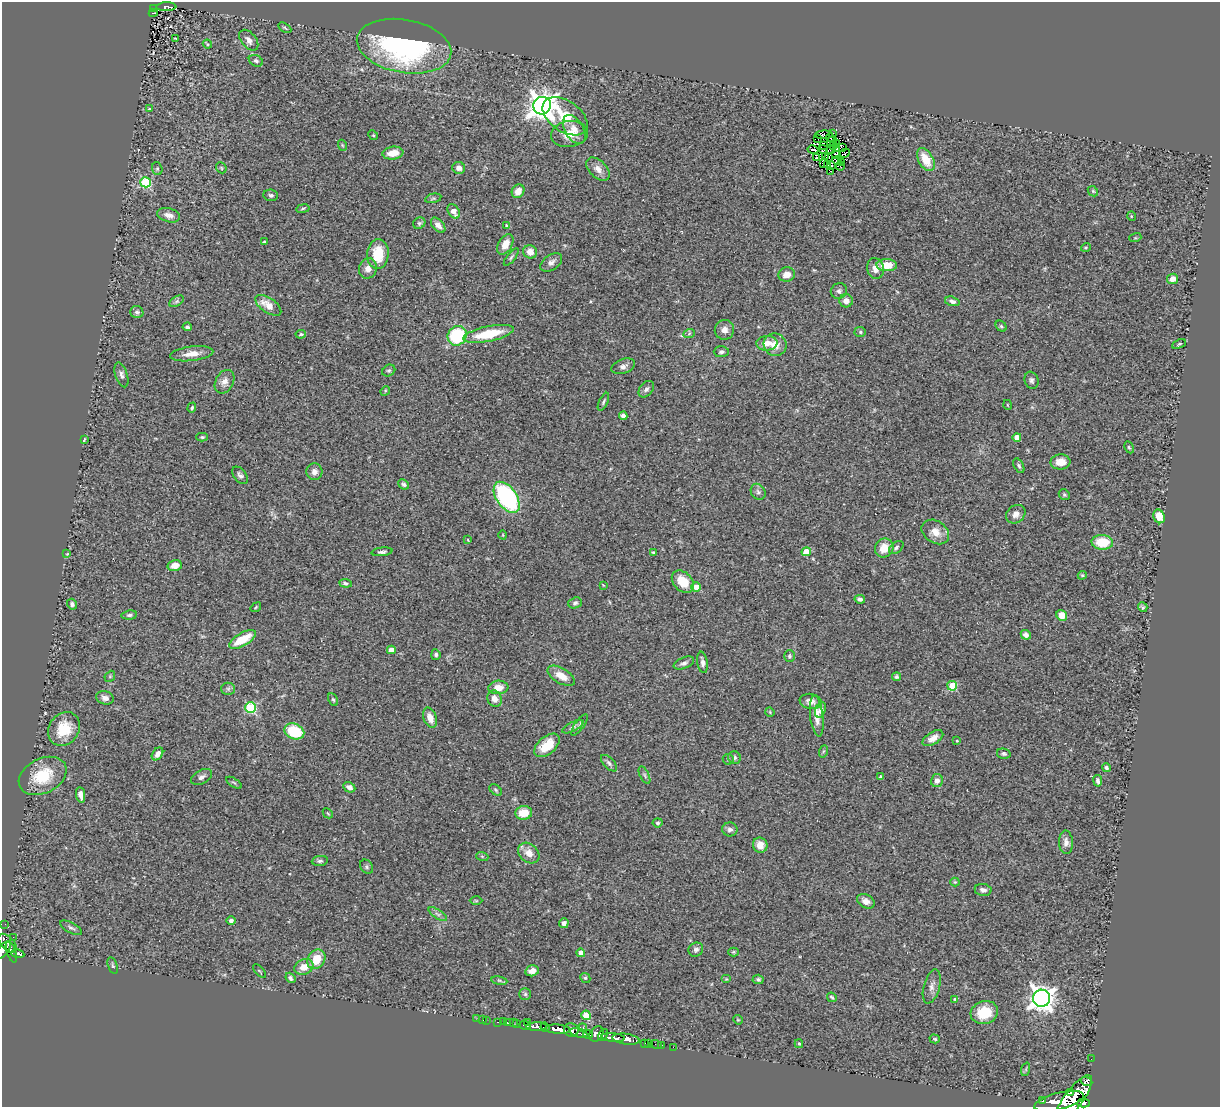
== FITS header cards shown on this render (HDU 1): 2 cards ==
NAXIS1  =                 1218
NAXIS2  =                 1105

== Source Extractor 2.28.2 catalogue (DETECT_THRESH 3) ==
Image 1218 x 1105 px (HDU 1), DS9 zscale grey, 1 PNG px = 1 image px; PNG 1222 x 1109 px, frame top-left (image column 1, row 1105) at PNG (2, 2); each listed source drawn as its Kron ellipse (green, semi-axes under 4 px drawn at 4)
Background 0.886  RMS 0.067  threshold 0.2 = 3 sigma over >= 5 px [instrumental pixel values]
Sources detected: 271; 5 with non-positive FLUX_AUTO (blend fragments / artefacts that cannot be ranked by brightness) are neither listed nor drawn; the other 266 listed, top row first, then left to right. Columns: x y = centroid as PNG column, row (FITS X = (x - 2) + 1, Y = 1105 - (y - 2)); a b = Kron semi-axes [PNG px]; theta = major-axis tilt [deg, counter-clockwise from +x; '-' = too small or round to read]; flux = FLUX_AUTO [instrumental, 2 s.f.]
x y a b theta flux
166 7 10 4 2 180
154 8 4 3 - 1900
153 13 4 2 - 53
285 28 7 3 -30 5.5
175 38 3 2 - 3.8
249 40 12 7 -51 23
207 44 5 3 - 4.8
404 46 48 26 -10 990
256 61 7 5 -27 11
542 106 9 8 - 5500
149 109 4 4 - 5.5
565 116 25 15 -35 180
574 129 16 9 -60 43
569 134 19 13 8 77
832 134 3 2 - 2.4
373 135 5 4 - 4.9
824 135 9 3 2 2.3
830 138 4 2 - 2.4
818 139 2 2 - 4
832 141 5 4 - 8
837 144 3 2 - 5.3
342 145 5 3 - 4.1
824 145 3 2 - 2.1
834 145 3 2 - 0.9
842 148 3 2 - 3.4
823 149 4 2 - 4
831 149 4 2 - 4.5
836 149 3 2 - 4.4
813 150 5 2 - 9.3
393 153 10 6 6 55
845 153 5 2 - 1.4
836 154 3 2 - 5.3
825 157 3 2 - 0.1
829 157 2 2 - 2.5
816 158 3 2 - 2.3
926 160 12 7 -60 94
837 161 5 2 - 4.3
841 163 3 2 - 1.3
823 164 3 2 - 5.2
827 164 3 2 - 5.6
831 165 4 3 - 4.3
840 166 4 2 - 4.9
221 168 6 4 -48 5.2
459 168 6 6 - 19
157 169 6 5 - 6.9
598 169 14 8 -45 33
830 171 2 2 - 4.3
146 182 5 5 - 340
518 191 7 6 - 42
1093 191 6 4 -45 5.9
271 195 7 5 -8 9.6
433 198 8 4 13 8
303 209 7 3 9 5.9
454 211 8 5 -58 45
169 215 12 6 -14 27
1131 216 5 3 - 3.3
419 223 6 5 - 8.7
438 225 9 5 -48 24
506 225 4 3 - 5.2
1135 238 6 4 17 4.9
264 242 3 3 - 6.8
505 244 11 7 60 46
1086 247 5 3 - 4.3
530 252 7 6 - 37
378 254 15 10 86 120
511 257 10 4 52 8.8
551 262 12 7 35 20
887 265 10 6 -1 80
875 268 10 8 -76 32
368 269 10 9 - 35
787 274 8 7 - 41
1173 279 6 5 - 36
839 291 8 7 - 14
177 301 8 4 31 9.6
846 301 7 6 - 29
952 301 7 4 -17 15
268 305 15 7 -34 59
137 312 6 6 - 11
1001 326 6 4 -45 8.1
187 327 5 4 - 10
724 330 10 9 - 30
860 332 6 5 - 7.8
301 334 5 3 - 8
488 334 26 7 12 170
689 334 6 3 20 6.7
457 336 10 9 - 300
767 343 10 7 4 41
1179 344 7 4 23 6.3
775 345 11 11 - 49
721 352 7 5 1 12
192 354 22 7 7 49
623 366 12 7 19 20
389 370 7 5 32 8.1
121 375 13 6 -73 17
1031 380 8 7 - 13
224 382 12 9 61 32
646 389 9 6 50 15
385 391 5 4 - 5
603 402 9 3 64 8.3
1008 405 5 3 - 3.5
192 408 5 4 - 4.9
623 416 4 4 - 18
202 437 5 4 - 6.2
1017 437 4 4 - 46
84 439 4 2 - 3.8
1129 447 6 4 -62 6.4
1060 462 10 7 3 49
1019 466 8 4 -61 10
314 472 8 8 - 25
240 475 10 6 -51 15
404 484 6 4 -43 9.4
758 492 8 7 - 14
1064 495 6 5 - 6.7
507 497 17 10 -55 720
1016 514 10 8 40 27
1159 516 7 5 -68 59
935 532 15 11 -35 52
503 535 4 3 - 3.2
468 540 4 2 - 2.7
1102 542 11 7 -3 130
884 548 10 9 - 59
896 548 8 5 40 11
382 552 10 4 7 11
653 552 3 3 - 5.1
806 552 5 4 - 99
67 554 2 2 - 2.5
175 565 7 5 13 40
1082 575 4 4 - 4.9
683 582 13 9 -46 99
346 583 6 4 -7 9.6
603 585 3 2 - 3
696 587 5 4 - 53
860 599 5 4 - 12
575 603 7 5 19 10
72 604 5 5 - 13
256 607 6 3 37 4.5
1143 607 5 4 - 8.2
129 615 8 4 5 10
1062 615 6 5 - 62
1026 635 5 4 - 18
242 639 15 6 30 110
391 650 4 4 - 50
436 655 5 4 - 9.2
789 656 6 5 - 8.9
702 662 11 5 -81 19
684 663 11 5 23 15
110 676 6 4 47 6.2
561 676 15 7 -30 55
896 677 4 4 - 6.8
952 686 5 5 - 170
498 687 10 6 4 55
228 689 6 6 - 12
105 698 9 6 -16 23
333 699 7 4 -61 8.5
494 699 8 7 - 37
811 701 11 7 -9 29
251 708 5 5 - 430
820 710 8 5 71 17
770 712 5 4 - 4.5
817 716 21 6 -83 45
430 718 10 6 -71 43
580 725 13 4 55 12
573 727 12 4 26 14
64 729 18 15 55 120
294 731 10 7 -23 180
933 738 11 6 32 30
957 741 4 3 - 4.7
547 745 15 8 41 84
824 751 6 4 69 5.5
157 754 7 5 54 25
1004 754 7 5 -12 9.9
734 758 6 6 - 13
728 759 5 5 - 6.6
609 763 10 5 -46 12
1106 768 4 4 - 11
644 775 9 4 -64 9.8
43 776 25 17 27 170
202 777 11 6 28 18
881 777 4 3 - 8.5
937 781 6 6 - 23
1098 781 6 4 -80 10
234 783 9 3 -32 6.3
349 787 6 5 - 24
496 790 7 4 -38 7.3
81 795 8 4 -80 26
328 813 6 3 -45 4.1
524 813 8 7 - 76
658 823 5 4 - 7.3
730 829 7 7 - 17
1066 842 12 7 -87 24
760 845 7 7 - 42
529 853 12 9 -41 45
482 856 6 4 -19 5.9
320 861 8 5 6 9.8
367 867 7 6 - 9.3
955 882 4 4 - 5.6
983 890 8 6 -8 17
476 901 6 4 -1 5.5
866 901 9 6 -30 24
438 914 10 4 -33 13
231 921 4 4 - 11
564 923 5 5 - 16
5 924 2 2 - 6.4
71 928 12 5 -27 13
13 937 2 2 - 8.2
8 943 11 6 -47 660
3 950 10 5 52 610
696 950 7 6 - 14
11 952 11 4 -71 220
733 952 5 4 - 5.2
581 953 4 4 - 25
18 954 7 4 -11 290
316 959 10 8 57 88
113 966 9 4 -72 8
304 967 10 7 23 51
259 971 8 2 -48 3.9
532 971 7 5 14 28
290 978 5 4 - 14
585 978 5 4 - 6.6
726 979 5 4 - 4.6
758 979 5 4 - 8.8
499 981 8 4 -9 7.9
932 986 17 8 74 27
525 994 6 6 - 8.6
832 997 5 3 - 6.5
1041 998 8 8 - 4000
955 999 4 4 - 5.5
984 1012 14 11 17 120
586 1015 5 4 - 150
477 1019 3 2 - 8.5
483 1020 3 2 - 6.8
486 1020 2 2 - 7.2
738 1020 5 4 - 4.2
497 1022 3 2 - 20
503 1022 2 2 - 14
513 1022 3 2 - 9.6
527 1022 2 2 - 47
507 1023 3 3 - 71
517 1023 3 3 - 140
525 1026 6 3 -19 240
536 1027 10 4 1 1300
545 1027 5 4 - 680
583 1027 4 3 - 180
558 1029 12 4 -5 2600
571 1030 7 6 - 1100
578 1033 9 3 -13 430
588 1034 5 4 - 550
596 1034 8 6 53 590
603 1035 6 3 59 160
613 1037 12 4 -6 1200
626 1039 13 5 -7 1700
935 1039 5 4 - 6.3
645 1043 2 2 - 14
649 1043 2 2 - 22
656 1044 6 2 -18 31
799 1044 4 3 - 6.2
662 1045 2 2 - 14
673 1047 2 2 - 9.8
1091 1059 2 2 - 5.3
1026 1069 7 4 72 6.6
1087 1082 6 3 -21 370
1071 1093 4 3 - 580
1074 1099 28 9 54 2900
1043 1101 3 3 - 110
1059 1101 25 8 14 4400
1083 1103 6 3 2 330
At the frame edge (FLAGS 8, measured only in part): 2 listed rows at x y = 3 950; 1074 1099
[5 non-positive-flux detections neither listed nor drawn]